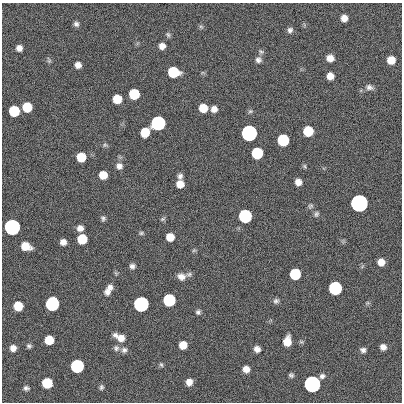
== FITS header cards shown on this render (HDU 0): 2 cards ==
NAXIS1  =                  400
NAXIS2  =                  400

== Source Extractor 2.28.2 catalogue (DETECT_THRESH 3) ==
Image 400 x 400 px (HDU 0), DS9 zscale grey, 1 PNG px = 1 image px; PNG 404 x 404 px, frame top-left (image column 1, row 400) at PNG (2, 3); no overlay
Background 0.579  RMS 34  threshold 101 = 3 sigma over >= 5 px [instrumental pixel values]
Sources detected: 88; all 88 listed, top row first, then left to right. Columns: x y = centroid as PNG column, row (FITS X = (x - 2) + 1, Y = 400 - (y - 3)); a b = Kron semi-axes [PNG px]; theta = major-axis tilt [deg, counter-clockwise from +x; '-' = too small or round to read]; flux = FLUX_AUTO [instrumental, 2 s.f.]
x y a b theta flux
344 18 6 6 - 1.6e+04
76 24 6 6 - 6.6e+03
201 27 6 5 - 3.9e+03
290 30 7 6 - 7.0e+03
168 35 7 5 -57 4.5e+03
162 46 7 6 - 1.3e+04
19 48 6 5 - 1.2e+04
261 52 8 6 -29 4.7e+03
330 58 7 6 - 1.9e+04
49 60 8 5 -73 4.0e+03
258 60 8 8 - 8.5e+03
391 60 7 7 - 3.1e+04
78 65 6 6 - 1.3e+04
173 72 8 7 - 1.2e+05
330 76 6 6 - 1.9e+04
369 87 10 8 -14 9.2e+03
134 94 7 7 - 1.2e+05
117 99 7 7 - 4.7e+04
27 107 7 7 - 7.3e+04
203 108 7 7 - 3.9e+04
214 109 6 6 - 1.3e+04
14 111 7 7 - 1.2e+05
250 111 7 5 20 4.0e+03
158 123 7 7 - 1.0e+06
308 131 7 7 - 9.1e+04
145 132 8 7 - 5.0e+04
249 133 7 7 - 3.5e+06
283 140 7 7 - 2.1e+05
105 145 6 5 - 3.9e+03
257 153 7 7 - 1.8e+05
81 157 7 7 - 5.7e+04
119 166 8 8 - 1.1e+04
305 166 7 5 -57 3.1e+03
103 175 7 6 - 3.5e+04
180 176 7 6 - 7.6e+03
298 182 6 6 - 1.5e+04
180 184 7 7 - 2.3e+04
359 203 7 7 - 1.1e+07
310 206 8 6 50 4.7e+03
316 214 8 6 70 5.1e+03
245 216 7 7 - 5.4e+05
103 218 6 6 - 5.3e+03
163 219 7 5 27 3.8e+03
12 227 7 7 - 2.9e+06
80 228 7 6 - 1.3e+04
141 233 6 5 - 3.8e+03
170 237 7 7 - 2.7e+04
82 239 7 7 - 7.7e+04
63 242 6 6 - 1.3e+04
25 246 8 7 - 3.8e+04
194 250 6 5 - 3.1e+03
381 262 6 6 - 2.1e+04
132 266 7 6 - 7.3e+03
116 273 7 4 -35 3.1e+03
189 274 8 6 13 5.7e+03
295 274 7 7 - 1.4e+05
181 277 10 8 -17 1.5e+04
110 287 7 7 - 9.4e+03
335 288 7 7 - 5.7e+05
107 292 8 8 - 1.0e+04
169 300 7 7 - 3.1e+05
276 301 7 7 - 6.0e+03
367 303 6 4 44 3.4e+03
52 304 8 7 - 6.1e+05
141 304 7 7 - 2.1e+06
18 306 7 7 - 5.1e+04
198 312 6 6 - 5.2e+03
120 337 12 6 -26 2.4e+04
49 340 7 7 - 4.8e+04
287 341 9 6 80 3.3e+04
183 345 7 6 - 2.8e+04
29 346 6 5 - 5.0e+03
383 347 6 5 - 1.1e+04
13 348 7 7 - 1.3e+04
116 348 8 8 - 7.5e+03
257 349 7 6 - 1.2e+04
124 350 8 7 - 7.7e+03
363 350 7 6 - 7.3e+03
161 365 7 5 -62 3.8e+03
77 366 7 7 - 5.2e+05
246 369 6 6 - 1.6e+04
291 375 6 5 - 4.8e+03
322 376 7 6 - 7.1e+03
189 382 6 6 - 1.6e+04
47 383 7 7 - 9.9e+04
312 384 7 7 - 5.5e+06
101 387 6 5 - 4.7e+03
26 388 7 5 -9 5.9e+03